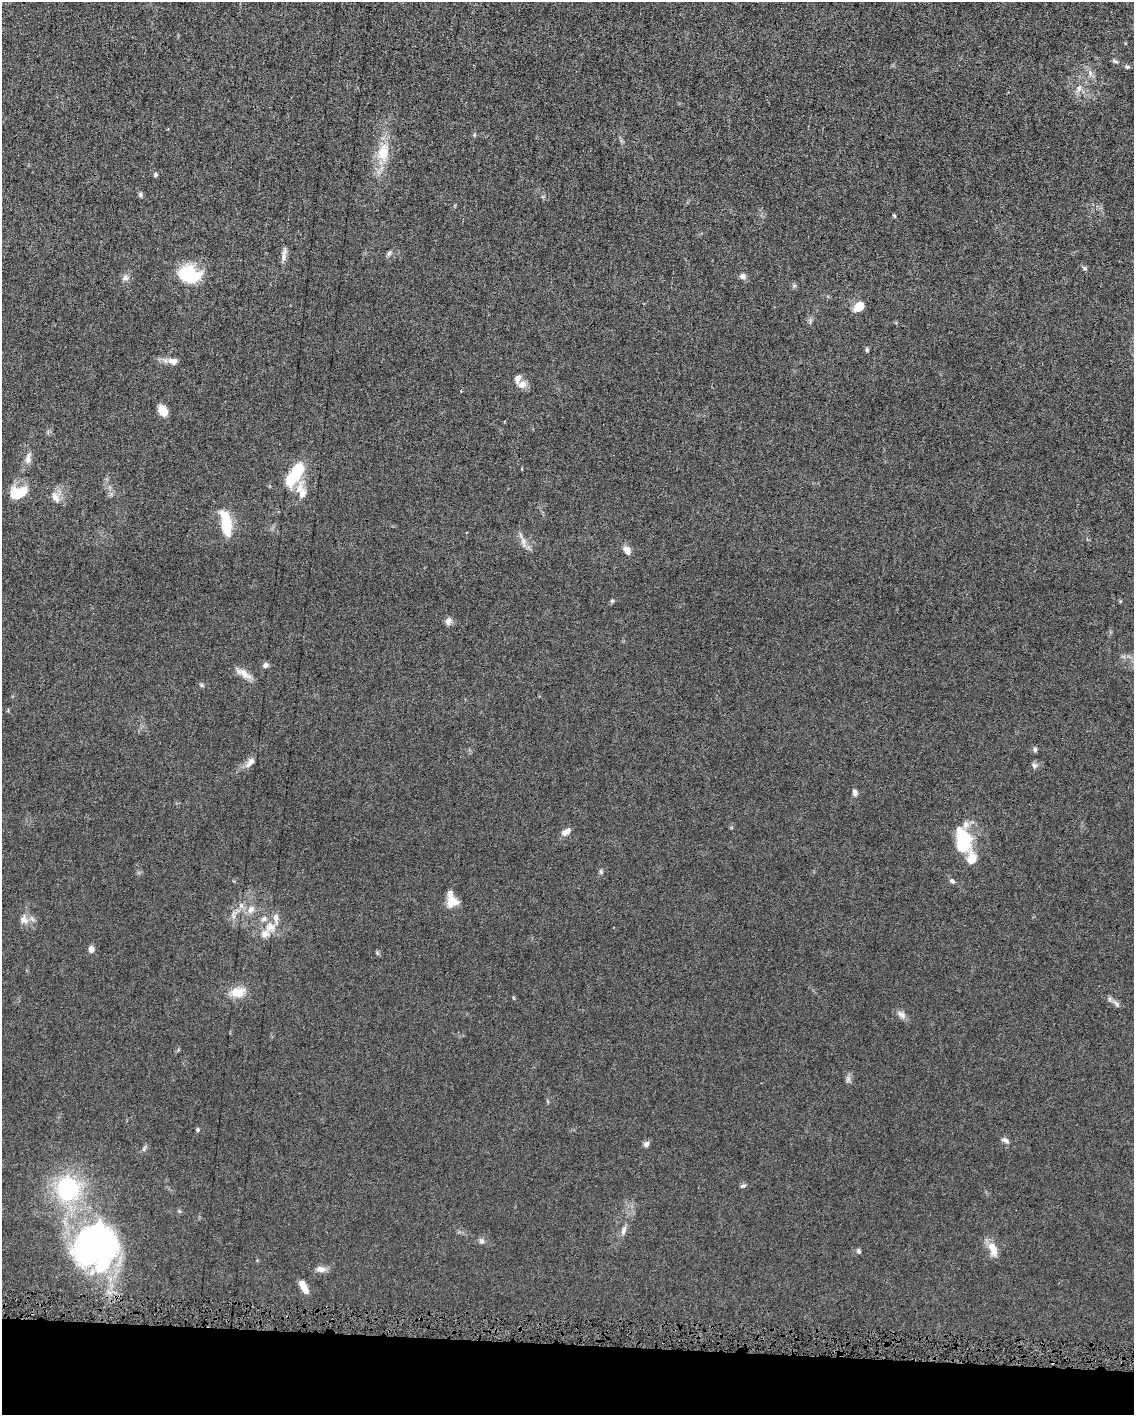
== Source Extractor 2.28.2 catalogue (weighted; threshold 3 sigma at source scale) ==
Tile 11 of 4 x 3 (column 3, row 3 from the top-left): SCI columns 2267-3398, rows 112-1524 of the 4531 x 4566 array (HDU 1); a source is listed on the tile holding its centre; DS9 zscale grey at full resolution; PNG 1136 x 1417 px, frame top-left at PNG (2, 2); no overlay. Shown black and unused: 5% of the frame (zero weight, under 4 of 8 exposures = <1% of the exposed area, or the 3 px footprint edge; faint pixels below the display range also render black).
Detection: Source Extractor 2.28.2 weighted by HDU 2 'WHT'; one run over the whole footprint, this tile lists its part. Background 0.0155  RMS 0.0023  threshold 0.00928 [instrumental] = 3 sigma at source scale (4.09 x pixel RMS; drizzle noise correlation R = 1.36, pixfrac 0.8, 0.05/0.05 arcsec/px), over >= 5 px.
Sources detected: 76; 6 inside a brighter object's white glare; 1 cosmic-ray / hot-pixel residue — not listed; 5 inside a brighter listed object's ellipse — not listed separately; the other 64 listed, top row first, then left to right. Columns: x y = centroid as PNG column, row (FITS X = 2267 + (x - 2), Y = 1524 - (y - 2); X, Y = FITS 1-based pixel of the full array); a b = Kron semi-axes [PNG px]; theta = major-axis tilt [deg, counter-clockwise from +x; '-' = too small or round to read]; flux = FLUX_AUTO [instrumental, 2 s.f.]
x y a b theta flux
1115 61 9 4 -19 0.44
1127 67 7 5 -25 0.37
1090 73 10 5 -77 0.82
1079 88 12 7 73 1.2
383 152 26 16 75 5.5
155 175 5 4 - 0.36
140 194 7 5 -63 0.4
894 216 5 4 - 0.27
389 253 8 6 46 0.49
283 257 19 5 87 1.1
1084 268 6 4 -71 0.33
189 274 17 13 -22 15
743 276 7 7 - 0.93
125 278 9 8 - 0.87
794 286 7 4 1 0.33
859 307 13 9 39 2.7
867 350 6 4 -49 0.33
173 361 14 9 -11 1.4
522 385 11 9 25 1.5
163 411 8 6 -62 4.8
28 458 17 8 82 1.4
296 473 20 17 17 6
18 493 19 13 23 5.8
302 493 18 11 83 2.5
56 497 16 12 -75 2
226 525 19 12 -86 6.2
524 543 19 5 -76 1.2
627 550 10 7 -55 1.5
612 601 5 5 - 0.29
448 621 10 9 - 0.89
265 665 8 7 - 0.62
244 673 22 9 -31 2
202 685 6 5 - 0.32
1035 750 7 5 -89 0.42
250 762 16 8 49 1.3
1034 765 9 6 -52 0.57
855 792 9 6 -83 0.68
566 832 11 6 35 1.5
962 846 13 9 49 9.6
972 858 41 16 -85 5
601 872 7 5 -77 0.37
952 881 8 5 -36 0.51
452 901 14 12 -62 2.8
241 905 9 6 -74 0.87
251 910 13 8 57 1.4
24 920 14 12 -59 1.8
270 927 15 14 - 3
91 949 8 6 88 1.1
238 992 17 11 5 3.5
1116 1004 12 5 -44 0.75
901 1015 14 8 -38 1.1
848 1079 13 2 73 0.38
197 1130 5 5 - 0.34
1006 1140 10 6 -23 0.75
646 1144 8 6 35 0.73
743 1186 8 5 15 0.44
68 1189 26 24 -75 22
623 1231 14 6 73 0.96
482 1241 8 7 - 0.63
90 1245 61 43 51 56
993 1249 20 10 -70 2.6
859 1251 6 5 - 0.4
321 1269 12 8 -9 1.2
304 1287 15 6 -62 2.3